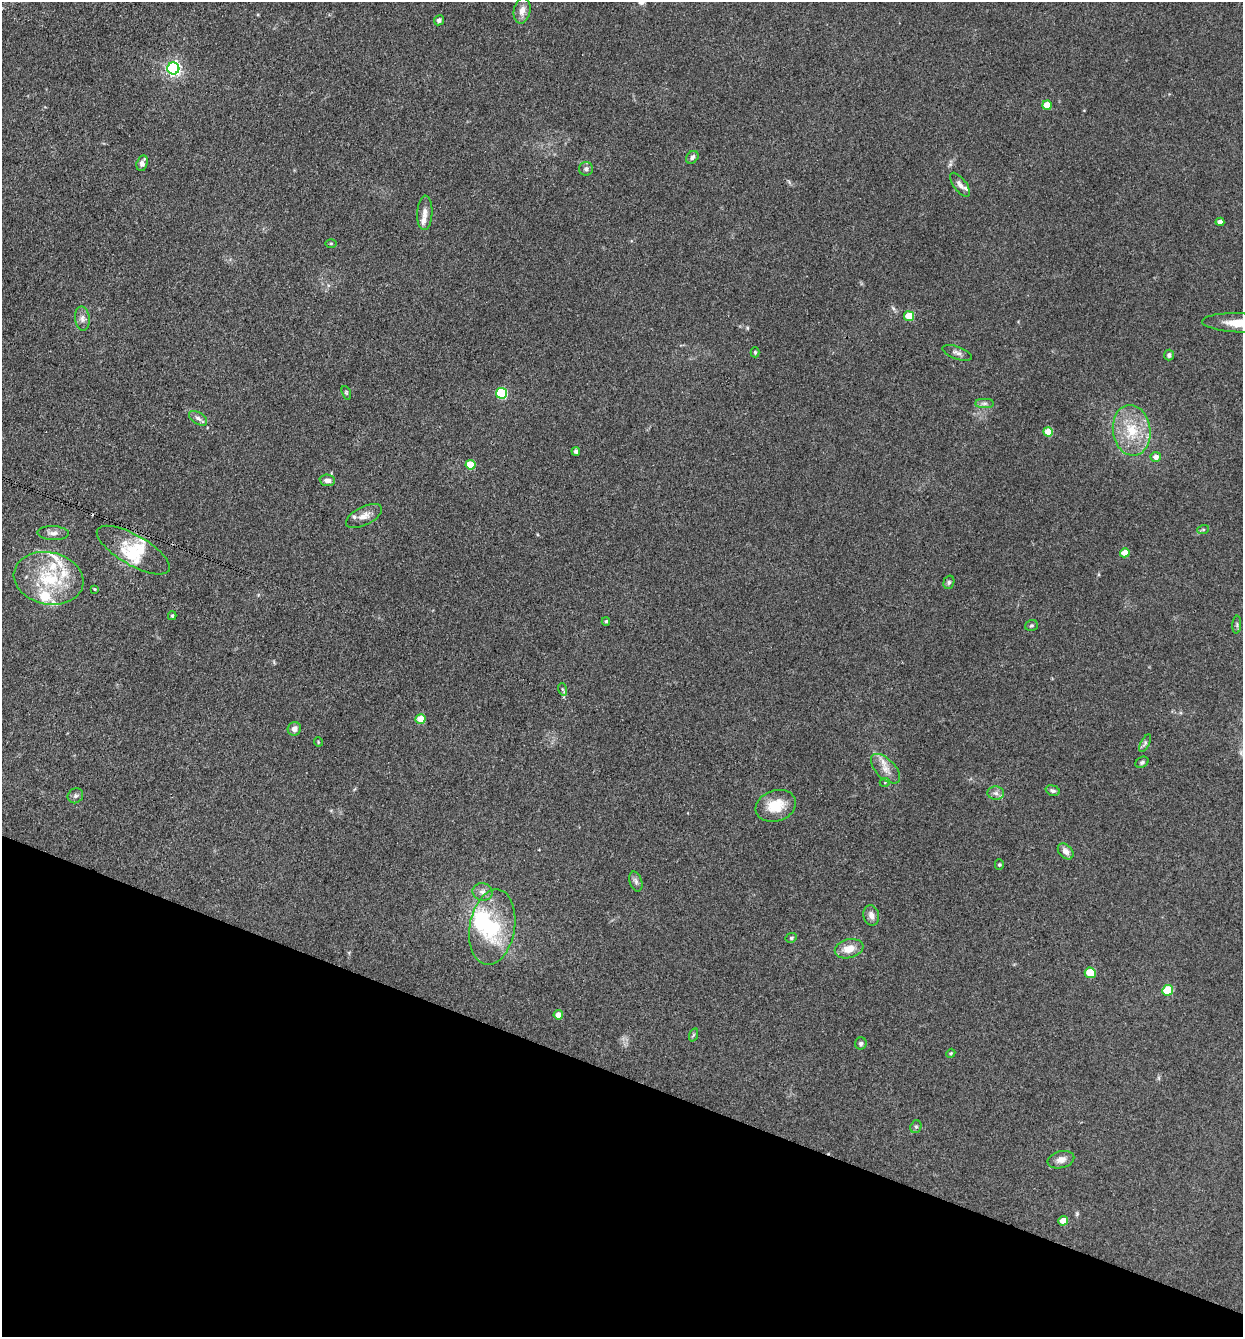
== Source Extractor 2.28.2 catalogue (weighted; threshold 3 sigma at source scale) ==
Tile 15 of 4 x 4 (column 3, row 4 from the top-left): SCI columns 2744-3984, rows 2-1336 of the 5357 x 5342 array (HDU 1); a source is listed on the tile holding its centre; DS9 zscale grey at full resolution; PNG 1245 x 1339 px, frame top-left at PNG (2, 2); each listed source drawn as its Kron ellipse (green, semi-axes under 4 px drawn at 4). Shown black and unused: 20% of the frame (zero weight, under 3 of 4 exposures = <1% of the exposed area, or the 3 px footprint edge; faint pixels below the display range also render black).
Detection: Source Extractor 2.28.2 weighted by HDU 2 'WHT'; one run over the whole footprint, this tile lists its part. Background 0.132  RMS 0.0068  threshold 0.0305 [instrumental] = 3 sigma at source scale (4.5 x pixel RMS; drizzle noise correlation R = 1.50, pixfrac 1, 0.05/0.05 arcsec/px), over >= 5 px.
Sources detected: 82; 5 inside a brighter object's white glare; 1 cosmic-ray / hot-pixel residue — neither listed nor drawn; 8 inside a brighter listed object's ellipse — not listed separately; the other 68 listed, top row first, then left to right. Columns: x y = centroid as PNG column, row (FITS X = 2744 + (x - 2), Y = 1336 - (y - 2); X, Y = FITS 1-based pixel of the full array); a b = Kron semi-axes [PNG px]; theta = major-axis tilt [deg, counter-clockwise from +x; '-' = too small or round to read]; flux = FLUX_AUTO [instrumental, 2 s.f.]
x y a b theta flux
522 11 13 8 78 5
439 20 5 4 - 1.8
173 68 6 6 - 170
1047 105 5 4 - 12
692 157 7 5 47 2.3
142 163 8 5 74 2.9
586 169 7 7 - 2
960 185 14 6 -53 3.3
425 213 17 7 87 4.5
1220 222 4 4 - 3.3
331 243 5 3 - 0.71
909 316 5 5 - 22
82 319 12 7 -83 3.3
1240 323 37 9 -3 16
755 352 5 4 - 0.87
957 353 15 6 -19 2.8
1169 355 5 5 - 1.6
346 393 7 4 -71 0.95
501 393 5 5 - 55
985 403 9 4 0 1.8
198 418 10 6 -34 2.3
1132 430 25 18 -82 24
1048 432 5 5 - 15
576 451 4 4 - 1.6
1156 457 5 5 - 3.8
470 465 5 5 - 23
327 480 7 6 - 3.3
364 516 19 9 26 5.7
1203 530 6 4 19 0.83
53 533 16 7 -2 3.6
133 550 41 15 -30 20
1125 553 5 4 - 11
49 578 35 26 -12 41
949 582 7 5 75 1.4
95 589 4 3 - 0.66
172 616 4 3 - 1
606 621 4 3 - 1.1
1031 625 6 5 - 1.1
1237 625 9 3 86 1.3
562 689 6 4 -71 1.1
421 719 5 4 - 14
294 729 7 6 - 3.1
318 742 5 3 - 0.56
1145 743 10 4 62 1.5
1142 762 7 5 29 1.5
885 769 18 9 -46 6.8
885 782 5 3 - 0.61
1053 791 7 5 -17 1.6
996 793 8 6 -4 2.5
75 796 8 7 - 1.9
776 806 21 15 18 15
1066 851 9 6 -46 3.4
999 865 5 4 - 0.86
636 881 10 6 -73 2.1
483 892 10 8 -14 3.4
871 915 10 7 -79 3.9
492 927 38 22 80 45
791 938 6 4 28 1
849 949 14 9 13 8.3
1090 973 5 5 - 21
1168 990 5 5 - 27
558 1015 5 4 - 5.4
693 1035 7 4 71 1
861 1043 6 6 - 1.5
951 1053 4 3 - 0.68
916 1127 6 5 - 1.3
1061 1160 13 8 14 4.6
1063 1221 5 4 - 9.6
Isophote crosses this tile's border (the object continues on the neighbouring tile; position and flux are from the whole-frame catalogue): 1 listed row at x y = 1240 323